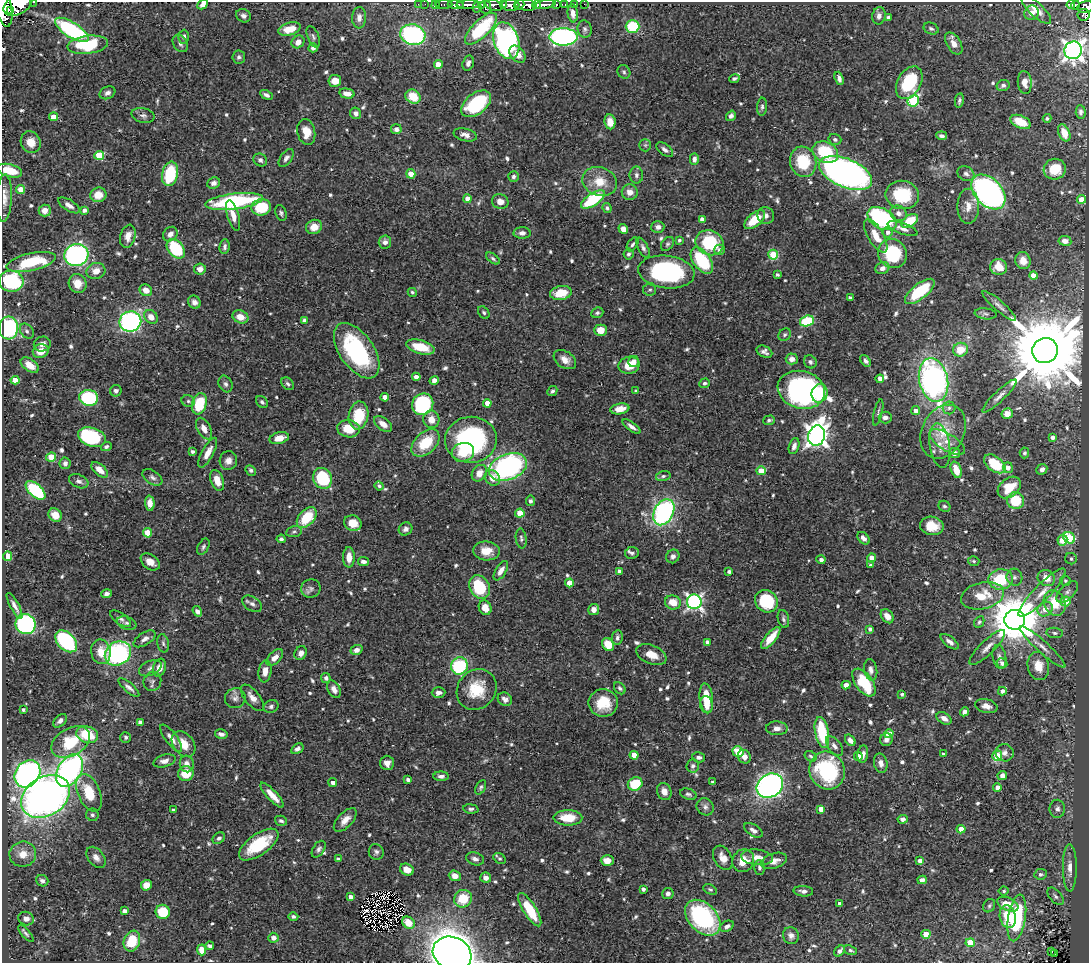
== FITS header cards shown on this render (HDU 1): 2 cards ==
NAXIS1  =                 1087
NAXIS2  =                  961

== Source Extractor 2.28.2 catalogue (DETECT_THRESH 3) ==
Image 1087 x 961 px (HDU 1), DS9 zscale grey, 1 PNG px = 1 image px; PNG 1091 x 965 px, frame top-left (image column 1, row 961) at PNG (2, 2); each listed source drawn as its Kron ellipse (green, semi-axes under 4 px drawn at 4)
Background 0.684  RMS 0.014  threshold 0.0411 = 3 sigma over >= 5 px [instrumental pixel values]
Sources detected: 719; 2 with non-positive FLUX_AUTO (blend fragments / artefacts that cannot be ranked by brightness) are neither listed nor drawn; of the other 717, the 500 brightest by FLUX_AUTO listed and drawn (217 fainter detections omitted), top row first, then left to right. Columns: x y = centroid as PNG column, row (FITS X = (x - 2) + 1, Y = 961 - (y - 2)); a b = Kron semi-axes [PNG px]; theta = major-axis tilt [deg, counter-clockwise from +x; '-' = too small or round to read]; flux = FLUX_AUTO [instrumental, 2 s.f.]
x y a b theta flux
34 2 3 2 - 10
18 4 15 9 29 700
203 4 6 4 46 4.6
419 4 3 2 - 3.4
425 4 2 2 - 2.7
444 4 8 3 0 22
503 4 4 3 - 29
545 4 11 4 9 130
556 4 4 3 - 38
575 4 3 3 - 12
584 4 2 2 - 1.9
436 5 4 3 - 6.5
456 5 8 4 -4 140
468 5 11 3 1 210
493 5 9 5 -23 130
511 5 9 6 -2 140
519 5 5 2 - 70
526 5 11 5 -7 270
536 5 4 3 - 88
565 5 3 3 - 37
1071 5 4 3 - 13
1075 5 5 3 - 7.1
481 6 3 2 - 14
477 7 5 3 - 33
486 7 6 5 - 41
1085 7 8 5 13 69
4 8 19 8 -79 690
1036 9 19 7 -43 12
10 11 3 3 - 70
573 13 9 5 -83 6.1
1032 13 7 7 - 6.5
1083 15 6 6 - 29
243 16 7 6 - 3.3
879 16 8 6 80 4.3
888 17 3 3 - 1.9
359 18 11 7 88 6
633 26 7 6 - 41
289 29 11 6 15 14
481 29 21 8 45 64
585 29 9 7 -75 2.8
931 29 8 5 -24 2.5
72 30 19 7 -33 120
413 35 13 10 -13 170
184 37 7 5 87 2.4
313 37 11 5 -67 2.5
563 37 14 8 0 230
506 41 19 12 -72 200
298 42 7 6 - 6.9
180 43 9 7 -56 3.7
954 44 12 7 -59 8
88 45 20 9 7 66
313 48 4 4 - 2.9
1073 50 9 8 - 520
518 54 10 7 -51 8.5
239 57 6 6 - 2.3
468 63 8 5 74 3.5
438 65 4 4 - 15
624 72 7 6 - 2
839 78 7 4 -71 3.3
734 79 5 3 - 1.9
335 81 6 6 - 11
1025 82 12 7 -85 6.2
909 83 17 11 61 52
1003 85 7 5 12 2.8
107 93 8 6 26 3.6
347 93 7 5 -13 7.8
266 95 7 4 -29 3
413 97 8 6 -36 20
913 101 6 5 - 75
959 101 7 4 80 2.3
476 104 17 10 38 64
762 107 9 5 85 2.3
1081 112 7 5 -87 2.8
356 113 6 5 - 3.3
143 115 11 7 -12 4.2
731 116 5 4 - 3.5
53 117 4 4 - 9
1047 118 4 4 - 1.9
610 122 7 5 -81 11
1021 122 11 6 -24 16
396 129 5 5 - 4.5
306 132 13 9 -79 12
1064 133 9 5 -66 12
465 135 12 6 -13 4.7
942 136 5 4 - 2.7
835 139 6 5 - 2.3
31 142 11 9 -61 11
645 145 6 6 - 1.8
665 150 10 5 -39 3.6
825 152 13 10 -26 45
99 155 5 4 - 34
286 158 10 5 54 3.3
694 159 6 4 88 3.7
260 160 7 6 - 3
803 162 15 13 -74 42
1055 169 11 10 - 20
10 171 13 6 -15 20
846 173 28 14 -23 450
170 174 12 7 77 54
411 174 4 4 - 11
966 174 9 7 -28 3.2
636 175 8 7 - 3.1
514 177 5 5 - 2.3
600 182 18 14 -19 20
214 183 6 5 - 3.8
21 189 4 4 - 18
630 192 8 8 - 6.8
988 192 20 13 -47 390
98 195 8 7 - 14
902 195 17 14 -9 44
4 198 23 8 87 8.7
468 199 4 4 - 9.7
1082 199 5 4 - 15
593 200 14 6 34 61
234 201 29 8 7 110
500 201 8 7 - 7
69 205 12 5 -33 4.9
968 206 17 10 90 10
261 207 10 8 8 39
607 208 5 4 - 1.9
84 210 4 4 - 3.6
45 211 6 6 - 8.3
281 213 8 5 -68 2.1
898 213 9 7 -35 4.9
233 216 16 6 -74 8.5
766 216 8 8 - 4
882 219 16 10 -29 110
702 220 4 4 - 7.7
755 220 12 6 39 25
910 221 9 5 33 25
314 227 8 7 - 11
658 227 6 6 - 3.9
623 229 5 4 - 6.2
903 229 16 5 -20 5.4
888 232 5 5 - 3.7
522 233 8 6 1 3.7
170 234 8 6 46 5.7
128 236 12 7 76 7.9
876 236 19 7 -60 15
679 240 3 3 - 2
1065 241 6 5 - 4.7
385 242 6 6 - 3.9
709 243 14 12 -21 49
633 244 7 5 56 2.3
667 244 8 5 52 1.9
224 247 7 5 84 2.6
643 248 11 5 -63 3
176 249 11 7 -50 57
720 250 5 5 - 2.8
892 253 15 14 - 49
628 254 5 5 - 2.1
76 255 12 11 - 230
773 255 5 5 - 45
493 258 8 4 -38 1.9
702 260 15 8 -54 62
1023 261 8 7 - 7.9
31 262 25 9 12 54
999 267 8 7 - 18
882 268 7 6 - 4.8
200 269 6 5 - 6.3
96 271 9 8 - 8.9
666 272 28 16 -7 130
777 275 3 3 - 2
1033 276 4 4 - 15
11 281 12 10 -1 92
78 283 9 9 - 12
650 289 6 6 - 2.2
146 290 6 5 - 8
920 291 18 7 38 53
412 292 5 4 - 2
561 293 11 7 11 20
850 298 3 3 - 2.2
194 302 7 6 - 4.5
999 306 22 5 -41 4.9
484 313 7 5 -51 1.9
597 313 6 5 - 1.9
986 314 11 5 -7 2.7
151 317 7 6 - 8.9
240 317 8 6 -20 11
304 320 4 4 - 2.8
130 321 11 10 - 250
807 321 7 5 17 46
8 328 11 9 86 98
601 330 6 5 - 12
27 331 8 6 -53 2.8
785 335 7 5 45 1.9
42 344 8 7 - 5.4
420 347 14 7 -15 25
960 350 7 6 - 17
1045 350 13 12 - 15000
41 351 8 7 - 11
357 351 31 17 -55 100
764 352 8 5 -28 3.6
792 359 6 5 - 6.2
565 360 12 8 -33 7.6
866 361 7 4 -50 3.5
634 362 5 5 - 4.1
810 362 7 6 - 2.5
30 365 10 6 -36 14
629 365 11 8 11 15
416 377 4 4 - 5.6
880 379 4 4 - 4.4
15 380 4 4 - 11
434 380 5 4 - 4.1
934 380 22 14 -77 290
705 383 5 5 - 2.5
225 384 8 6 -65 2.9
288 384 7 5 -46 2.1
801 390 24 18 -15 250
116 391 6 5 - 2.4
552 391 5 4 - 2
636 391 3 3 - 1.9
820 393 9 8 - 38
999 396 23 5 44 6
385 397 4 4 - 9
89 398 9 8 - 63
188 401 7 5 -27 2.2
262 402 7 5 -46 2
487 403 4 4 - 8.6
199 404 11 7 73 41
423 404 11 10 - 80
949 408 6 6 - 2.7
620 409 9 5 10 9.8
916 411 4 4 - 3.7
878 412 14 3 76 1.8
1007 414 6 5 - 10
359 415 14 10 81 30
885 417 6 6 - 4.4
431 419 9 8 - 8.6
769 420 6 4 18 2
383 424 10 6 -37 7
631 427 10 4 -37 4.3
204 429 11 6 -62 7.9
349 429 11 8 -9 19
943 432 28 21 63 33
817 436 10 8 73 680
92 437 14 9 -18 69
1052 437 4 4 - 3.7
279 438 10 6 15 11
471 440 26 23 5 150
947 442 20 8 -32 10
425 443 16 10 43 29
940 445 22 10 -82 11
106 446 5 4 - 2.2
794 446 8 5 72 4.6
192 452 4 4 - 2.3
463 452 11 9 16 18
208 453 16 6 62 9.2
954 453 5 5 - 4.7
1024 453 5 5 - 2
51 457 5 4 - 22
228 461 9 8 - 5.6
65 463 6 5 - 3.1
995 464 12 7 -37 35
508 467 19 13 21 200
1008 468 5 5 - 5.4
1042 469 6 5 - 4.5
100 470 10 5 -40 8.2
251 470 6 4 -47 2
956 470 9 5 -71 15
761 471 5 4 - 17
479 473 9 7 55 8.6
663 476 7 4 14 2.1
152 477 11 6 -33 3.3
322 478 10 9 - 60
492 478 8 6 -50 7.8
217 480 11 6 -69 12
79 481 10 6 -22 3.7
379 486 4 3 - 1.9
1009 487 13 9 40 22
36 490 12 6 -42 79
530 501 5 4 - 3.2
1015 501 8 8 - 33
150 503 7 5 -87 7.8
944 506 6 5 - 2
664 512 14 9 62 180
520 513 4 4 - 13
55 515 7 6 - 12
307 518 12 7 48 33
353 523 9 7 -22 13
932 526 12 9 -11 16
405 529 7 6 - 3.4
294 532 8 5 11 1.9
148 533 5 4 - 17
521 538 10 5 -82 2.3
863 538 7 5 -48 3.9
1069 538 6 5 - 45
281 539 4 4 - 2.2
1062 540 5 5 - 23
203 547 8 5 63 2.3
486 551 13 9 -5 14
632 553 7 6 - 2.3
7 556 4 4 - 23
673 556 7 6 - 3.6
349 557 10 6 -89 9.7
872 558 4 4 - 8.7
1071 559 6 5 - 2.6
821 560 4 4 - 3.3
363 561 5 4 - 3.4
974 561 6 4 -16 1.9
150 562 10 7 -36 8.1
870 565 3 3 - 2
501 571 11 5 59 6.4
619 571 4 4 - 3
729 571 4 4 - 2.4
1014 577 8 8 - 3.9
1046 578 9 8 - 13
1001 579 12 10 5 46
1065 581 5 5 - 1.9
569 583 4 4 - 9.4
479 587 12 9 -60 47
311 588 10 9 - 4.1
1067 592 13 7 45 5.3
1042 593 32 8 46 17
107 594 5 4 - 3.5
982 596 22 13 14 26
766 601 12 10 -42 52
1066 601 5 5 - 18
673 602 8 7 - 14
694 602 7 7 - 270
1055 603 13 10 -63 27
252 604 11 7 -34 4
15 606 14 4 -62 5.5
485 608 7 6 - 11
594 609 5 5 - 5.9
1045 609 8 7 - 10
197 611 5 4 - 4.1
887 616 8 5 -52 7.8
121 619 12 5 -36 3.4
783 619 9 5 -77 2.5
1015 620 10 10 - 4900
979 622 6 4 62 1.8
127 623 10 6 -20 2.7
25 624 10 10 - 170
870 629 4 4 - 3
1055 633 8 5 -8 2.7
617 638 7 5 82 2.8
771 638 13 5 50 19
145 639 12 6 32 4.4
66 641 13 8 -45 97
707 642 4 4 - 5.7
950 642 11 5 -38 4.2
163 643 9 6 -79 2.7
608 644 7 5 -52 16
987 647 24 7 44 8
1043 647 30 6 -42 10
356 650 6 4 19 5.2
101 652 12 10 -77 14
118 653 14 11 32 140
301 653 7 6 - 5.1
651 655 16 9 -23 13
275 657 10 5 46 7.3
999 657 12 6 -78 4.4
1002 663 5 5 - 3.2
459 666 9 8 - 70
1038 666 14 10 -78 16
150 668 12 7 24 4.3
159 668 9 6 72 8
871 670 11 6 -79 4.5
265 671 11 6 83 8.5
326 678 5 4 - 2.2
152 681 10 8 66 3.6
864 682 16 8 -54 46
846 685 4 4 - 6.4
129 687 13 4 -41 4.1
620 688 7 5 -48 2.1
334 689 9 6 -63 5.5
477 689 21 19 49 31
1002 691 4 4 - 3.6
438 692 7 5 1 3.8
902 694 4 3 - 2.3
235 698 10 10 - 5.1
252 698 16 7 -50 7.9
706 698 15 7 -83 21
505 699 7 6 - 4.5
603 703 15 14 - 26
706 705 8 6 -77 9.5
271 706 8 6 26 2.6
986 706 11 7 -13 6.5
23 710 3 3 - 2.3
964 712 5 4 - 3.5
944 718 8 5 -32 5.4
60 721 8 5 48 3.6
140 722 4 3 - 4.2
777 728 11 7 -1 6
822 732 15 7 -79 56
221 734 6 4 -14 3.8
889 734 5 4 - 18
87 735 11 8 -17 30
126 737 5 5 - 2
171 738 16 5 -53 6.6
850 740 6 4 -51 4.5
886 740 6 6 - 3.8
71 742 21 13 30 39
184 744 14 10 -51 13
834 746 11 6 -53 4
297 749 6 4 32 3.4
738 751 6 5 - 21
1005 753 9 8 - 4.4
863 754 9 5 82 4.4
943 754 3 3 - 2
634 755 4 4 - 16
810 756 6 5 - 1.9
858 756 4 4 - 6.2
997 756 5 4 - 38
699 757 6 5 - 2.9
744 757 7 6 - 6
164 761 11 6 16 5.3
387 763 7 7 - 5.7
881 763 10 6 -77 5.3
187 764 8 7 - 5.7
693 766 6 6 - 2.9
70 770 17 11 58 300
827 771 19 17 -64 91
27 774 15 11 52 400
186 774 7 7 - 23
1002 775 5 4 - 4
441 776 8 4 -2 3.3
408 780 4 3 - 3.3
712 782 3 3 - 2
333 783 4 4 - 4.2
635 784 7 6 - 35
770 786 14 11 32 350
481 787 8 4 63 2
997 788 4 4 - 5.4
664 792 9 7 -69 6.3
89 793 20 11 -67 27
688 794 8 5 -19 2.5
272 795 16 5 -47 12
46 796 26 19 32 570
705 807 9 8 - 3.5
471 809 7 4 -7 2.3
821 809 4 4 - 9
1057 809 9 7 89 4.1
173 810 3 3 - 2
92 815 6 6 - 2.1
568 818 14 7 -1 23
903 819 5 4 - 3.3
345 820 14 7 47 7.4
281 821 6 5 - 2.4
961 829 4 4 - 11
753 830 10 5 -32 4.2
219 838 7 5 37 2.6
259 845 23 10 36 47
319 849 9 5 56 2.9
376 852 8 7 - 2.9
23 854 13 12 - 12
96 857 12 8 -51 5.8
757 857 16 7 -6 8.4
500 858 7 5 -36 2
723 858 13 8 -60 8
338 859 4 3 - 2
475 859 9 6 -18 3.9
607 860 6 5 - 9.6
743 861 12 10 54 14
774 861 13 7 19 7.3
920 861 4 4 - 6.8
759 868 7 5 -87 2.3
1070 868 24 7 -89 9.6
407 869 7 5 -23 8.9
1041 874 6 5 - 2.4
455 876 6 5 - 6.8
486 878 5 5 - 5.2
922 880 4 4 - 5.1
42 881 6 5 - 2.7
146 885 5 5 - 11
643 889 4 3 - 3.2
710 889 7 4 -27 1.9
803 891 10 5 -5 3.7
1004 891 5 4 - 1.8
668 893 6 5 - 3.6
1055 896 10 6 -48 2.8
351 897 4 4 - 5.3
463 899 9 8 - 21
840 904 4 3 - 4
1008 904 11 6 -24 16
989 906 7 5 58 1.9
530 910 19 6 -58 34
124 911 4 4 - 4.7
163 912 7 7 - 32
293 917 5 4 - 2
1008 917 11 8 -79 26
703 918 21 14 -46 140
1017 918 23 9 81 78
26 919 8 6 -14 5
408 923 7 5 -39 9.6
727 926 7 5 27 3.3
26 934 10 4 -49 2.2
926 934 4 4 - 22
791 936 8 8 - 4.4
273 938 5 5 - 4.1
132 941 10 8 70 28
970 943 4 4 - 26
210 946 4 4 - 2.9
202 950 5 4 - 10
850 950 6 4 -18 2
840 951 6 4 44 3.6
1051 952 3 2 - 2.4
452 953 20 16 -24 1300
1054 954 3 2 - 2.2
At the frame edge (FLAGS 8, measured only in part): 7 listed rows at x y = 34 2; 18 4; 203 4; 1085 7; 4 8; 1083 15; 452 953
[217 fainter detections neither listed nor drawn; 2 non-positive-flux detections neither listed nor drawn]